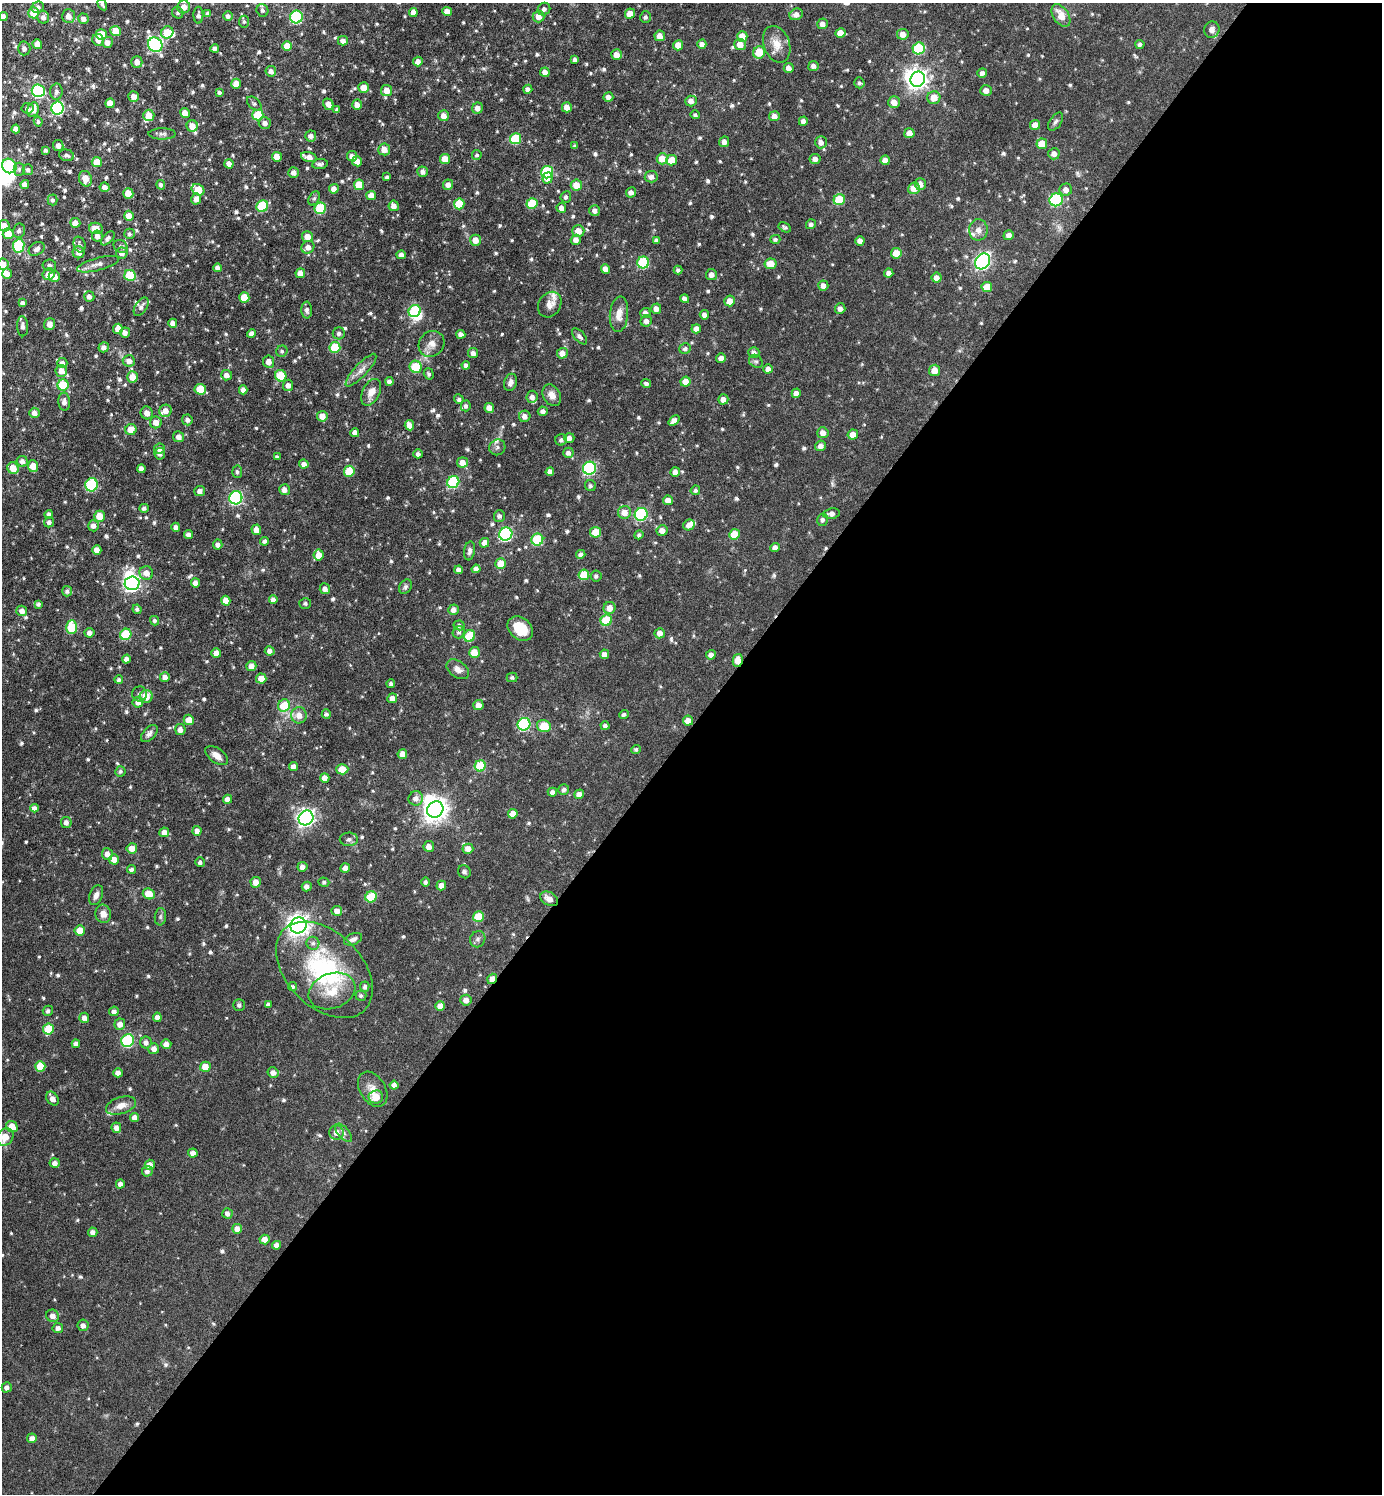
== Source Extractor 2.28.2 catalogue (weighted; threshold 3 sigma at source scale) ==
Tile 12 of 4 x 4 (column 4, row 3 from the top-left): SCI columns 4299-5678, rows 1495-2986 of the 5978 x 5976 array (HDU 1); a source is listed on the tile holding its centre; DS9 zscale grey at full resolution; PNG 1384 x 1496 px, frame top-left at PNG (2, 3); each listed source drawn as its Kron ellipse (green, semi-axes under 4 px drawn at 4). Shown black and unused: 51% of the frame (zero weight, under 3 of 6 exposures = <1% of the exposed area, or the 3 px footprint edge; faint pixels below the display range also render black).
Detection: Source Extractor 2.28.2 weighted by HDU 2 'WHT'; one run over the whole footprint, this tile lists its part. Background 0.0806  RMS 0.004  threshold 0.0164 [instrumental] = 3 sigma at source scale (4.09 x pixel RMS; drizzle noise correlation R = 1.36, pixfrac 0.8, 0.05/0.05 arcsec/px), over >= 5 px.
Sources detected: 771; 5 inside a brighter object's white glare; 1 cosmic-ray / hot-pixel residue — neither listed nor drawn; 9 inside a brighter listed object's ellipse — not listed separately; of the other 756, all 500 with FLUX_AUTO >= 0.759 (the completeness limit of this list) listed and drawn (256 fainter detections not listed), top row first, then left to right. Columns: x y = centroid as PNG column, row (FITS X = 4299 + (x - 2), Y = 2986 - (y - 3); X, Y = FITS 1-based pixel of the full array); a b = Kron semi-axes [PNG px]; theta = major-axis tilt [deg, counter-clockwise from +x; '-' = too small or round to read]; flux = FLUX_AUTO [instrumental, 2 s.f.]
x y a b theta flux
102 4 6 3 -59 0.86
38 7 6 5 - 1.2
184 7 6 6 - 2.4
544 9 6 6 - 1.2
262 10 6 6 - 1
447 11 5 4 - 3
413 12 4 4 - 2.5
34 13 5 5 - 6.8
178 13 6 5 - 0.77
208 13 4 4 - 0.92
630 14 5 5 - 3.8
796 14 7 5 26 2.1
198 15 8 5 -90 1.2
1061 15 12 7 -57 5
3 16 4 4 - 2.2
68 16 7 6 - 2.4
228 16 5 5 - 1.2
43 17 6 6 - 1.7
296 17 6 6 - 36
538 17 6 6 - 2.8
645 17 6 5 - 1
83 19 5 5 - 1.7
244 22 6 5 - 0.77
822 24 5 5 - 2.1
1212 30 8 7 - 1.9
116 31 5 5 - 4.8
167 32 6 6 - 8.2
840 33 5 5 - 4.4
903 34 6 5 - 2.8
101 35 5 5 - 11
660 36 5 5 - 2.7
742 36 5 5 - 3.9
98 40 6 5 - 2.2
343 41 5 5 - 1.6
107 42 5 5 - 2
37 44 5 4 - 3
702 44 4 4 - 1.9
740 44 6 5 - 3.1
777 44 19 13 -70 4.9
1140 44 4 4 - 1
155 45 8 7 - 53
678 45 5 5 - 3.6
287 46 5 5 - 4.3
24 48 7 6 - 1.1
215 48 4 4 - 1.3
919 48 6 6 - 23
759 52 6 6 - 8
616 55 5 5 - 3.1
575 59 4 3 - 0.98
418 61 5 4 - 2.1
137 62 6 5 - 2.2
813 66 5 5 - 1.5
789 68 5 5 - 2
271 71 5 5 - 1.9
545 72 4 4 - 2
982 73 5 5 - 1.3
918 79 8 7 - 180
859 83 5 5 - 0.78
236 84 5 5 - 3.7
364 88 5 5 - 4.1
528 89 4 4 - 1.4
386 90 6 5 - 4
986 90 6 5 - 2.4
38 91 6 6 - 39
56 92 8 6 86 1.1
219 93 4 4 - 0.84
133 96 5 5 - 1.9
608 97 5 4 - 1.7
934 98 6 6 - 4.6
691 101 6 5 - 1.9
894 102 6 6 - 3
110 103 5 5 - 4
254 103 8 5 -41 0.86
328 104 6 5 - 2.2
357 105 5 5 - 2.6
567 107 5 5 - 2.9
27 108 6 5 - 1.2
58 108 6 6 - 46
477 108 5 5 - 2.2
33 110 7 5 71 3.7
337 110 4 3 - 0.81
185 113 5 5 - 3.3
149 115 5 5 - 3.8
258 115 5 5 - 15
695 115 5 4 - 0.77
444 116 5 5 - 2.4
774 116 5 5 - 2.3
803 121 5 4 - 1.7
38 122 5 4 - 0.78
1056 122 10 6 55 1
265 123 6 6 - 1.7
1035 125 5 4 - 3.2
192 126 5 5 - 3.8
16 129 4 4 - 2.2
909 133 5 5 - 3.2
162 134 13 5 0 1.3
311 136 5 5 - 1.8
515 139 5 5 - 14
724 142 5 5 - 1.9
821 142 6 6 - 2.1
1042 144 5 5 - 5.9
58 145 5 5 - 2
575 146 4 3 - 0.79
384 149 6 6 - 3
46 150 4 4 - 0.85
1054 154 6 5 - 1.9
67 155 8 5 -15 1.1
477 155 5 5 - 0.76
352 156 5 5 - 2.1
277 157 5 5 - 3.3
309 157 8 5 -16 3.2
445 159 5 5 - 5
662 159 5 5 - 5.3
815 159 5 5 - 1.6
672 160 5 5 - 5.2
885 160 5 4 - 2.3
357 161 5 5 - 3.7
97 162 5 5 - 5.1
229 164 5 4 - 2.2
320 164 8 5 6 1.1
9 166 7 7 - 24
19 169 6 5 - 0.85
28 170 5 5 - 0.99
294 172 5 5 - 1.9
423 172 5 5 - 1.6
547 172 6 6 - 24
387 177 4 4 - 0.78
651 177 6 5 - 1.8
548 178 5 5 - 3
86 179 8 6 -66 4.6
25 184 4 4 - 2.4
920 184 6 5 - 2.2
161 185 5 4 - 0.94
359 185 5 5 - 7.9
448 185 5 5 - 2.2
576 185 5 5 - 4.1
105 187 5 4 - 2
914 188 6 5 - 4
334 189 5 4 - 2.4
198 190 7 5 -34 9.4
1066 190 6 6 - 2
631 192 5 5 - 1.7
128 193 5 5 - 4.1
371 195 5 4 - 3.5
566 197 6 5 - 0.87
314 198 7 5 62 0.83
196 199 5 5 - 2.3
53 200 5 5 - 0.81
839 200 6 5 - 13
1056 200 7 6 - 30
532 203 5 5 - 13
459 204 5 5 - 12
262 206 6 5 - 19
394 206 5 5 - 2.1
320 208 6 5 - 21
561 208 5 5 - 2
595 211 5 5 - 1.7
129 216 5 5 - 3.4
75 223 5 5 - 2.7
811 224 5 5 - 1.1
4 226 6 5 - 3.1
785 227 7 4 -28 0.82
96 228 7 5 -10 3.6
978 230 10 9 - 2.4
19 231 7 6 - 1.1
578 231 6 6 - 4
8 234 5 5 - 6.4
129 234 5 5 - 0.81
1009 235 5 5 - 1.8
97 236 5 5 - 2
307 237 5 5 - 3.3
108 238 8 4 47 1.2
775 239 5 4 - 0.78
475 240 5 5 - 3.3
576 240 5 5 - 2
656 240 4 4 - 0.99
860 241 4 4 - 2.3
79 244 8 6 -73 1
19 246 6 5 - 22
121 246 7 6 - 0.82
308 247 7 6 - 2.5
37 249 8 6 32 1.5
79 252 6 6 - 2.2
122 253 6 5 - 1.8
896 253 5 5 - 4.1
401 255 4 4 - 2
983 261 8 7 - 88
643 263 6 6 - 22
3 264 5 5 - 3.6
98 264 22 6 15 2.3
771 264 6 5 - 4.8
49 265 7 5 -9 0.77
218 268 4 4 - 1.7
606 269 5 4 - 2.8
678 270 4 4 - 0.87
300 273 5 4 - 2.6
889 273 4 4 - 1.8
7 274 5 4 - 1.9
49 274 6 5 - 3.2
130 275 6 5 - 14
711 275 5 5 - 1.7
54 276 6 5 - 2.9
937 278 5 5 - 2.4
823 286 5 5 - 1.9
987 287 5 5 - 5.6
89 297 5 5 - 1.6
244 297 5 5 - 5.6
685 299 4 4 - 1.7
730 301 5 5 - 3.2
23 303 4 4 - 1.4
550 305 13 11 57 2.9
141 307 10 6 58 1.4
656 309 5 5 - 2.3
840 309 5 5 - 1.8
307 310 8 5 -89 1.1
415 311 6 5 - 23
645 313 5 5 - 1.7
619 314 18 9 85 4.1
704 315 5 4 - 1.9
646 321 6 5 - 1.7
173 323 4 4 - 1.9
49 324 6 5 - 2.3
23 326 10 5 -88 1.4
118 329 5 5 - 3.4
696 329 5 4 - 2
125 332 5 5 - 2
251 333 4 4 - 1.7
339 333 6 6 - 1.1
461 334 4 4 - 1.8
580 336 10 5 -47 1.3
431 344 14 12 44 3.2
104 347 5 5 - 1.5
335 347 5 5 - 13
685 349 6 5 - 1.1
282 351 6 5 - 0.84
754 352 5 5 - 1.6
473 353 5 5 - 1.5
562 353 5 5 - 2.5
721 358 5 4 - 1.8
129 361 6 5 - 2.1
756 361 7 6 - 0.84
269 362 6 5 - 2.6
62 363 5 5 - 1.7
466 365 4 4 - 1.1
416 367 6 6 - 12
768 369 5 4 - 2
361 370 21 6 47 2.7
935 370 6 5 - 3.9
61 371 6 6 - 2.9
429 374 6 5 - 0.77
227 375 5 5 - 2.1
281 376 6 5 - 11
132 377 5 5 - 4.1
389 381 4 4 - 1.3
510 382 9 6 75 1.4
686 382 5 5 - 3.7
646 384 5 4 - 0.84
63 385 5 5 - 14
288 385 5 5 - 1.8
200 389 6 5 - 9.9
243 390 4 4 - 1.9
371 392 14 8 64 3.5
796 393 5 4 - 2.1
552 395 11 8 -61 2.8
532 397 6 5 - 1.8
459 399 5 4 - 1
723 399 5 5 - 2.4
64 402 9 6 -86 1.4
466 406 5 5 - 1.1
489 408 5 5 - 2.9
165 411 6 6 - 2.9
543 411 5 4 - 1.4
34 413 5 5 - 1.9
147 413 6 6 - 2.4
322 416 5 5 - 3.4
525 416 5 5 - 1.9
187 420 5 5 - 1.3
674 420 6 4 38 2
156 422 6 6 - 3
409 425 5 4 - 2.8
131 430 6 5 - 4.7
355 433 4 4 - 1.8
823 433 5 5 - 2.4
853 434 5 5 - 3.2
178 437 5 5 - 1.8
569 438 5 4 - 1.8
561 440 6 5 - 1
821 446 5 5 - 2
497 447 8 7 - 1.3
160 449 5 5 - 1.7
568 453 5 5 - 1.4
160 454 6 5 - 1.2
418 454 4 4 - 1.1
277 457 4 4 - 0.79
22 461 5 5 - 1.7
462 462 5 5 - 2.8
304 464 5 4 - 1.8
33 466 6 5 - 4.7
13 468 6 5 - 4.9
590 468 7 6 - 45
141 469 4 4 - 1.8
349 471 5 5 - 9
237 472 6 5 - 0.83
550 472 4 4 - 1.9
675 472 5 4 - 1.9
453 482 6 5 - 30
91 485 7 6 - 27
590 486 6 5 - 0.84
284 490 5 5 - 2.1
695 490 5 4 - 0.76
200 491 5 5 - 1.6
236 498 6 6 - 55
668 500 5 5 - 2.5
144 508 5 4 - 1.1
624 512 7 6 - 3.8
641 514 6 6 - 39
831 514 8 5 8 2
49 515 4 4 - 1.6
99 516 5 5 - 6
499 516 6 5 - 1
823 520 6 5 - 1.2
49 522 5 5 - 1.3
689 525 6 5 - 2.3
93 526 5 5 - 1.9
176 527 4 4 - 1.5
256 530 5 5 - 2.3
662 530 5 5 - 2.5
596 532 5 5 - 6.3
506 534 7 6 - 55
734 534 5 5 - 7.1
188 535 4 4 - 1.3
639 535 5 4 - 0.84
537 540 6 6 - 19
264 541 4 4 - 1.1
484 543 5 5 - 2.6
218 544 5 4 - 1.3
775 547 5 4 - 1.9
97 550 4 4 - 2.2
470 551 9 5 81 1.2
581 554 4 4 - 1.3
319 555 5 5 - 5
501 564 5 5 - 5.7
476 569 4 4 - 1.9
459 570 4 4 - 1.8
146 573 7 6 - 2.8
584 575 5 5 - 11
596 576 5 5 - 0.85
132 583 7 7 - 100
195 583 4 4 - 1.8
405 587 8 5 58 0.88
325 589 5 5 - 1.7
67 591 5 5 - 1.2
273 599 4 4 - 1.7
226 601 5 4 - 3.4
305 603 6 5 - 0.78
38 604 4 4 - 0.83
610 608 6 6 - 3.4
137 609 5 4 - 0.91
453 610 5 5 - 1.9
22 611 5 5 - 2
606 620 6 5 - 13
154 621 5 4 - 0.8
459 625 5 5 - 0.98
72 627 7 5 90 17
520 629 14 10 -42 8.8
459 632 6 6 - 0.97
89 633 5 5 - 1.8
660 633 5 5 - 2.6
126 634 6 5 - 17
470 636 6 5 - 17
270 651 5 4 - 1.7
474 652 5 5 - 5.8
216 653 5 5 - 2.7
604 654 5 4 - 2.4
711 655 5 4 - 1.8
126 659 4 4 - 2
738 660 6 5 - 3.7
251 666 5 5 - 2.6
458 669 12 8 -36 2.3
165 677 5 5 - 2
512 677 5 5 - 0.77
261 678 5 5 - 4.2
119 680 4 4 - 0.98
391 684 4 4 - 0.78
139 694 7 7 - 1
146 697 7 6 - 5.2
392 698 5 4 - 1.9
138 702 5 5 - 2
478 705 5 5 - 2.3
284 706 6 5 - 11
326 714 4 4 - 0.96
624 714 4 4 - 0.91
299 715 8 8 - 3.1
189 720 5 5 - 4.6
688 721 5 5 - 2.5
524 724 6 6 - 37
544 726 7 5 -16 9.1
605 726 4 4 - 1
180 730 5 5 - 2
149 733 10 6 46 1.3
636 749 5 4 - 0.77
402 754 5 5 - 2.9
217 755 13 7 -36 2.9
293 766 4 4 - 1.8
480 766 5 5 - 13
342 769 6 5 - 6
120 771 5 5 - 0.79
325 778 4 4 - 2.7
564 790 5 5 - 1.1
552 792 5 4 - 1.6
579 794 5 4 - 2.5
416 798 7 7 - 2.2
227 799 4 4 - 1.8
35 808 4 4 - 1.9
435 809 8 7 - 300
513 814 5 4 - 3.9
306 818 8 7 - 130
66 822 5 5 - 1.5
197 831 5 4 - 2
164 832 5 4 - 2
349 839 9 6 2 1.1
429 846 5 5 - 2.1
132 848 5 5 - 3.3
468 849 5 5 - 2.8
107 854 6 5 - 2.2
114 859 5 5 - 2.9
200 862 5 4 - 1
302 867 5 5 - 1.9
345 868 5 4 - 2
131 869 4 4 - 0.97
464 872 7 6 - 0.85
256 882 5 5 - 3
324 882 5 4 - 0.84
425 882 5 4 - 0.85
441 885 5 4 - 2.3
307 886 5 4 - 1.9
149 894 6 5 - 5.1
96 895 10 6 68 1.8
371 897 6 5 - 15
549 899 9 6 -31 2.8
337 911 5 5 - 2.1
103 914 9 8 - 2.5
160 917 9 5 84 0.97
478 917 5 5 - 10
298 925 8 8 - 240
80 930 5 5 - 5
353 939 9 5 22 1.6
478 939 8 7 - 1.2
313 943 6 6 - 1.1
324 970 57 37 -45 48
492 979 5 4 - 3.7
293 987 4 4 - 0.82
365 987 5 4 - 0.94
332 991 24 17 20 8.2
361 996 5 5 - 0.85
466 1000 5 5 - 2.1
239 1005 5 5 - 0.94
268 1005 4 4 - 1.1
440 1006 5 4 - 2.9
48 1011 5 5 - 1
114 1011 5 5 - 1.5
157 1017 4 4 - 1.7
84 1018 5 5 - 1.9
120 1024 5 5 - 2.4
48 1029 5 5 - 12
128 1041 6 6 - 30
146 1042 6 6 - 1.5
76 1044 4 4 - 1.5
166 1044 5 4 - 2.1
154 1049 5 5 - 2
40 1066 5 5 - 7.8
205 1067 5 5 - 4.1
273 1072 5 5 - 1.9
118 1073 5 4 - 1.9
394 1085 4 4 - 1.8
373 1089 19 12 -58 4.2
376 1097 7 6 - 5.5
52 1098 8 5 -57 2.1
121 1105 15 8 18 3
135 1118 4 4 - 2.4
12 1127 6 5 - 5.6
116 1128 5 5 - 1.8
336 1133 7 7 - 2.4
344 1133 11 5 -50 1.3
5 1137 9 7 53 4.8
193 1153 5 4 - 1.7
55 1163 5 5 - 1.7
150 1165 5 5 - 2.8
147 1171 5 5 - 1.4
120 1184 4 4 - 1.4
228 1213 5 5 - 1.4
237 1229 5 5 - 2.9
93 1232 4 4 - 1.7
265 1240 5 5 - 3.3
276 1245 4 4 - 1.7
52 1316 6 6 - 2.2
83 1325 6 5 - 1.5
58 1328 5 5 - 1.6
7 1387 5 5 - 1.6
32 1438 5 5 - 1.9
Overlapping masked pixels (flux is a lower limit): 2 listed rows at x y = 738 660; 492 979
Isophote crosses this tile's border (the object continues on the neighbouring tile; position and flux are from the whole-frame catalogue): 5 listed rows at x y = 102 4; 3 16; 4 226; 3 264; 5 1137